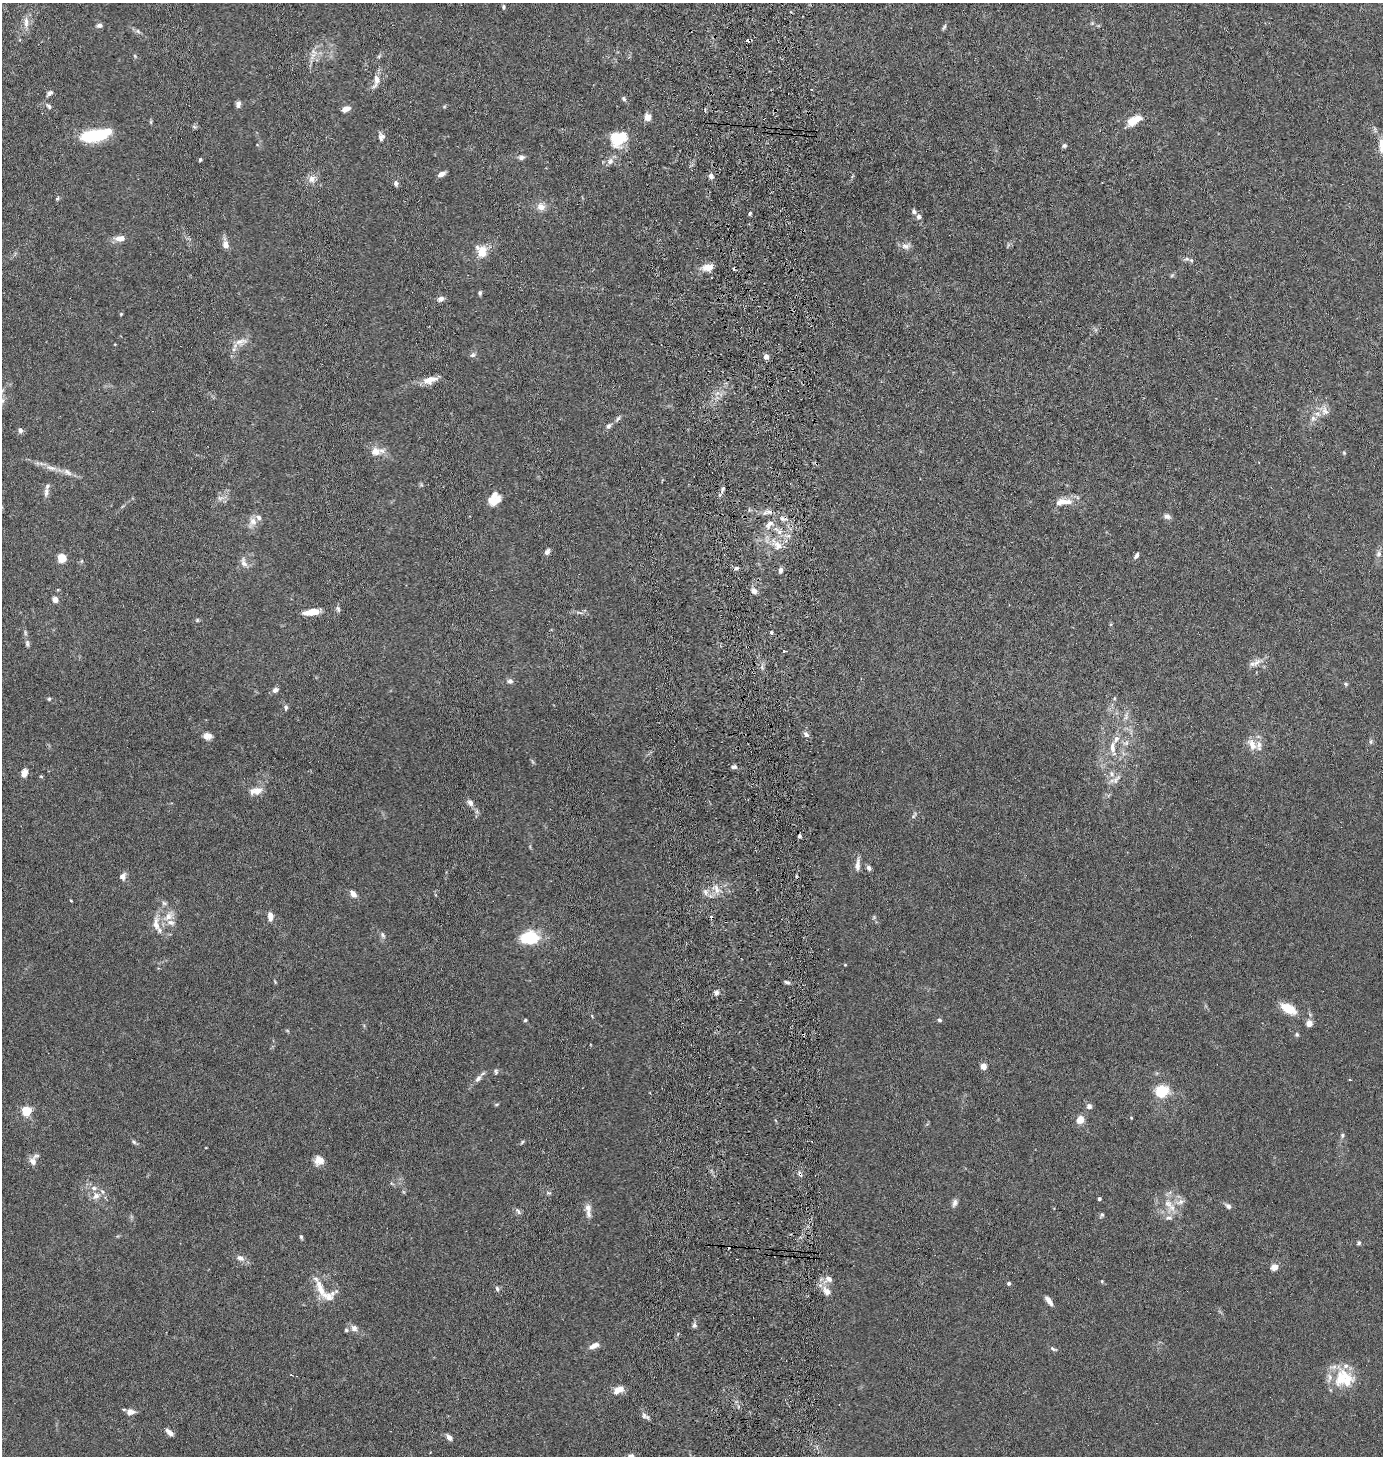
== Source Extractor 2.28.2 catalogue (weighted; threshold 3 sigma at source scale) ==
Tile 5 of 3 x 3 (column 2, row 2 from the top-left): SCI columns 1538-2918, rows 1463-2916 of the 4500 x 4376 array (HDU 1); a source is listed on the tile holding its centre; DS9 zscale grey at full resolution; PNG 1385 x 1458 px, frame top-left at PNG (2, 3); no overlay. Shown black and unused: <1% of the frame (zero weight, under 5 of 10 exposures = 3% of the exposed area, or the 3 px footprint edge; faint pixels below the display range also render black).
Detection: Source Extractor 2.28.2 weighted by HDU 2 'WHT'; one run over the whole footprint, this tile lists its part. Background 0.0206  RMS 0.0018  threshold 0.00729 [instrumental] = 3 sigma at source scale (4.09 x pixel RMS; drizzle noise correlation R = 1.36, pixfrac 0.8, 0.05/0.05 arcsec/px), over >= 5 px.
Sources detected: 211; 1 inside a brighter object's white glare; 9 cosmic-ray / hot-pixel residue — not listed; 22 inside a brighter listed object's ellipse — not listed separately; the other 179 listed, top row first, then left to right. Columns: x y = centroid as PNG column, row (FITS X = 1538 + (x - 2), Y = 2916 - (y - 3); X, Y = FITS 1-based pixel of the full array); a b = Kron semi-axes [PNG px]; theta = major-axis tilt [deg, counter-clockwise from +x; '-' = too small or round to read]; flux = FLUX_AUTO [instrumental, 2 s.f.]
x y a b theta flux
503 7 7 4 -85 0.26
26 22 18 7 90 1.3
1092 23 5 5 - 0.22
99 25 7 5 7 0.59
944 27 9 4 58 0.32
138 31 7 5 -24 0.4
748 40 4 3 - 13
313 55 11 6 36 1
135 56 6 3 -71 0.19
376 81 21 8 75 1.5
812 90 3 3 - 0.43
50 93 9 5 38 0.54
624 99 7 5 -60 0.32
238 104 8 5 80 0.63
48 106 9 5 -52 0.43
444 107 6 4 19 0.2
346 109 10 6 22 1
648 117 7 6 - 1.6
1132 122 13 9 44 2.3
194 127 7 4 -37 0.24
94 136 25 11 7 10
381 137 11 9 85 0.78
618 139 21 18 34 5
1382 145 20 8 -83 2.1
1064 146 6 5 - 0.36
521 157 8 6 12 0.51
200 160 4 3 - 0.33
610 161 10 8 48 0.86
441 174 8 5 22 0.79
711 176 5 5 - 0.77
312 179 11 10 - 1.2
396 183 7 5 -80 0.49
57 198 6 4 66 0.24
541 207 11 10 - 1.3
914 211 6 5 - 0.43
750 213 5 3 - 0.24
919 217 7 7 - 0.6
120 238 14 7 3 1.3
225 244 11 7 -80 1.3
906 246 13 8 7 0.89
482 252 16 12 75 2.3
1191 260 6 5 - 0.32
707 267 15 8 5 1.6
1172 275 6 4 44 0.23
480 293 6 5 - 0.31
441 299 9 6 19 0.66
121 314 5 4 - 0.17
241 342 19 8 10 1.4
473 355 8 6 27 0.42
766 357 6 5 - 0.91
430 380 18 9 15 1.8
2 400 10 8 -53 0.88
1325 410 15 9 -68 1.2
1313 418 8 7 - 0.7
618 419 11 5 50 0.42
609 426 8 6 38 0.48
20 430 7 5 -70 0.49
375 451 14 11 1 1.8
1344 453 5 5 - 0.19
51 468 17 7 -15 1.3
723 489 9 4 69 0.44
46 492 13 6 87 0.7
220 498 9 7 0 0.68
494 501 14 10 26 2.6
1063 502 24 9 6 2.2
769 512 11 5 -6 0.78
1167 516 9 7 -11 0.64
782 519 8 6 -47 0.63
252 522 17 10 63 1.4
769 524 14 8 56 1.3
778 545 13 10 -55 1.7
547 552 7 5 53 0.57
1379 554 8 7 - 0.61
1136 555 8 4 60 0.46
62 558 5 5 - 7.7
244 563 14 7 -70 0.95
780 570 7 5 77 0.5
754 591 7 6 - 0.92
55 599 5 5 - 1.2
338 609 9 5 -68 0.39
312 612 20 7 7 2.3
579 613 13 4 -11 0.5
197 620 5 4 - 0.21
771 632 4 4 - 0.22
27 643 8 5 -89 0.4
784 651 3 3 - 7.4
1256 662 18 7 34 1.2
762 667 10 5 -88 0.46
510 681 7 6 - 0.56
1345 684 6 4 -22 0.25
275 690 8 6 26 0.64
1114 698 5 3 - 0.19
49 699 5 5 - 0.22
286 707 7 5 -89 0.37
1126 716 16 4 68 0.68
806 735 8 6 -34 0.61
207 736 11 8 1 0.96
1371 741 7 5 -90 0.32
1126 743 9 6 1 0.59
1252 744 17 9 -60 1.6
1112 747 18 7 -89 1.3
734 767 7 6 - 0.47
24 773 10 7 74 1.1
41 776 5 3 - 0.17
1116 780 17 8 47 1.1
258 791 13 10 33 1.5
470 802 9 6 -57 0.75
914 815 10 4 58 0.34
857 865 18 6 84 0.99
869 868 7 5 -74 0.48
123 876 11 8 77 0.76
716 889 13 6 -71 1.1
705 892 9 5 -62 0.66
353 894 10 6 -52 1
71 901 4 3 - 0.14
164 903 8 6 -15 0.4
168 916 19 10 41 2
270 916 11 6 -83 1.1
156 924 23 10 -85 2
383 935 10 6 -61 0.5
530 938 18 12 2 7.3
845 965 5 3 - 0.14
275 982 5 3 - 0.17
787 982 7 4 -22 0.42
716 992 6 6 - 0.63
1288 1008 16 8 -29 4
525 1020 4 4 - 0.23
939 1020 6 5 - 0.3
1309 1023 4 4 - 2.2
1297 1034 5 5 - 0.27
983 1066 5 5 - 1.3
496 1071 7 5 82 0.32
478 1078 12 7 52 0.77
1350 1080 3 3 - 0.27
1162 1091 6 5 - 18
496 1104 7 3 19 0.19
1089 1106 7 7 - 0.61
26 1111 5 5 - 11
1131 1118 5 3 - 0.13
1080 1119 10 8 68 1.5
1342 1135 6 6 - 0.32
133 1142 7 5 -41 0.33
522 1142 6 4 46 0.23
319 1160 10 10 - 1.6
33 1161 11 9 -74 1.1
800 1174 8 4 -63 0.4
548 1193 8 4 -18 0.28
96 1196 10 9 - 1.2
1099 1199 4 3 - 0.3
1180 1202 13 7 18 1
955 1203 12 6 73 0.61
1168 1204 14 10 -43 1.9
1228 1206 9 6 -41 0.55
588 1208 11 8 -67 0.92
518 1211 10 4 -57 0.41
1102 1215 7 5 60 0.3
1169 1218 11 5 0 0.54
301 1237 6 4 -74 0.28
1359 1243 5 5 - 0.33
240 1258 12 8 -24 0.92
1274 1267 7 6 - 1.2
828 1279 12 9 21 1.2
1102 1281 5 4 - 0.16
1009 1283 4 4 - 0.4
320 1289 31 9 -66 2.8
497 1289 7 5 -84 0.35
827 1291 17 10 -48 1.5
1049 1301 13 5 -55 0.96
694 1325 6 6 - 0.44
354 1328 10 8 -46 0.82
594 1345 11 6 24 1.2
1053 1349 10 4 -22 0.36
1341 1378 25 18 76 4.7
619 1390 13 7 28 1.7
130 1412 11 8 -1 0.95
645 1416 11 6 -27 0.59
170 1433 10 5 -44 0.86
449 1437 9 5 -49 0.68
631 1456 8 5 5 0.48
Overlapping masked pixels (flux is a lower limit): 3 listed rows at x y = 748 40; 769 524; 800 1174
Isophote crosses this tile's border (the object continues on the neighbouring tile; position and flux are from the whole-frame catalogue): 3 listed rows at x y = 1382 145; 2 400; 631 1456